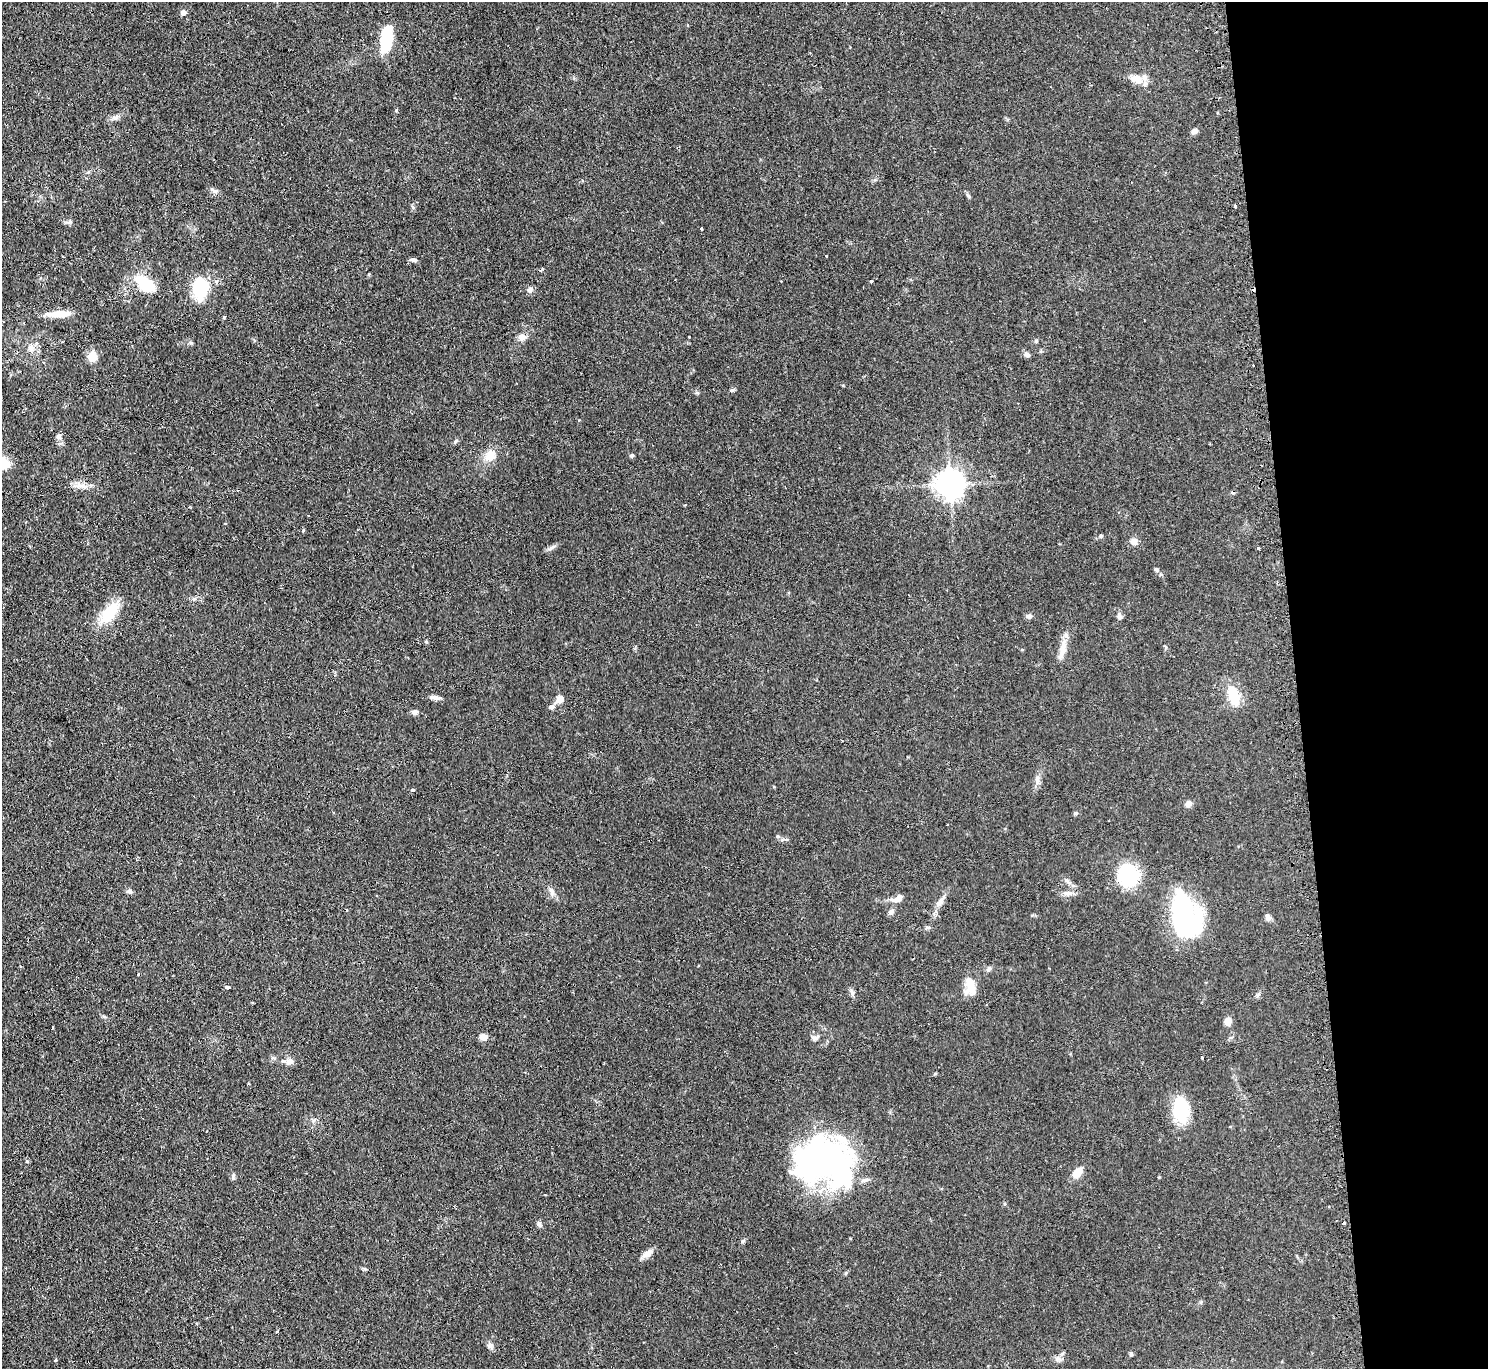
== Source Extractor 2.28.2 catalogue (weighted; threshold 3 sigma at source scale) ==
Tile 6 of 3 x 3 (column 3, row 2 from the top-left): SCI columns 2998-4483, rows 1511-2877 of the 4510 x 4473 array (HDU 1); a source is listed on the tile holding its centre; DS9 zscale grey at full resolution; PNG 1490 x 1371 px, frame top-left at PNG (2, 2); no overlay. Shown black and unused: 13% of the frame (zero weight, under 2 of 3 exposures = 4% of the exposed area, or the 3 px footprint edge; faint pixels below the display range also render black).
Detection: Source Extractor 2.28.2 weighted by HDU 2 'WHT'; one run over the whole footprint, this tile lists its part. Background 0.054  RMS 0.0061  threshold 0.0275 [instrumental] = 3 sigma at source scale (4.5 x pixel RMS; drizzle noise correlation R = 1.50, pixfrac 1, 0.05/0.05 arcsec/px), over >= 5 px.
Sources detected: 97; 4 inside a brighter object's white glare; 7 cosmic-ray / hot-pixel residue — not listed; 1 inside a brighter listed object's ellipse — not listed separately; the other 85 listed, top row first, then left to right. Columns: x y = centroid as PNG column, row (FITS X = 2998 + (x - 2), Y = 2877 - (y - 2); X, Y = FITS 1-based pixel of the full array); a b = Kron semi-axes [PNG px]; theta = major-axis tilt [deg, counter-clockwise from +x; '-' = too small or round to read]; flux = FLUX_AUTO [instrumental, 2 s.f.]
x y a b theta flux
183 12 5 5 - 3.1
386 39 23 9 84 36
1137 79 19 12 -19 6.5
397 110 3 3 - 1.8
116 117 11 5 26 2.1
1194 131 7 6 - 2.4
214 191 12 5 -29 1.8
1235 206 3 3 - 1.4
70 222 6 6 - 1.4
701 229 3 3 - 2.1
826 256 3 3 - 0.93
413 260 8 6 -5 1.5
369 274 5 3 - 0.54
871 281 3 3 - 0.81
216 282 5 4 - 1.6
146 285 19 11 -39 24
201 287 18 13 86 36
530 290 8 7 - 1.8
59 314 28 7 4 10
224 317 3 3 - 0.69
689 337 3 3 - 0.78
522 338 10 9 - 3.1
1036 341 5 5 - 0.7
31 348 10 9 - 3.7
1027 354 8 6 -27 2
92 356 5 5 - 26
59 436 6 6 - 1.7
456 441 6 5 - 1
490 455 16 13 54 7.6
632 456 5 5 - 0.95
6 464 11 9 61 6.5
950 484 9 8 - 720
78 486 15 9 82 3.8
308 515 2 2 - 0.57
1101 536 5 4 - 0.79
1134 541 8 8 - 3.2
552 548 12 4 35 1.8
1258 548 3 3 - 1.2
1157 570 6 5 - 0.97
109 613 30 16 50 17
1029 616 8 6 7 1.8
1119 616 8 6 -86 1.9
1063 649 33 7 78 6.8
435 698 14 5 -10 2.6
1236 698 16 12 81 10
559 699 7 6 - 6.4
551 706 7 5 16 1.8
415 713 7 7 - 1.5
1037 779 14 6 86 2.8
412 790 4 4 - 1.2
1188 804 8 7 - 2.3
1076 813 6 4 42 0.75
1128 875 22 21 - 36
1067 881 15 5 -36 2.1
129 891 6 6 - 1.6
552 891 10 6 -67 2.2
1068 893 13 5 5 2.7
897 898 16 7 26 4.4
940 902 13 7 61 3.3
891 912 9 6 57 1.8
1184 912 43 29 -43 52
1268 917 8 6 -47 2.3
928 928 8 4 1 1.1
989 968 7 5 75 1.3
138 974 4 2 - 0.45
970 984 25 12 79 9.1
228 987 5 3 - 3.7
851 991 9 4 -71 1.4
1258 995 8 3 45 0.98
1228 1021 9 7 66 3.9
483 1037 10 8 -10 2.8
814 1038 8 7 - 2
1202 1057 3 3 - 1.3
288 1062 15 7 -3 3.7
249 1083 3 2 - 0.64
1181 1110 28 18 -86 25
1230 1127 3 3 - 0.98
828 1159 60 49 3 150
1077 1173 12 8 56 6.8
539 1224 8 5 -67 1.5
743 1241 5 5 - 0.78
647 1253 15 8 31 4.2
490 1345 9 7 -64 1.9
1131 1354 5 4 - 0.95
56 1360 3 3 - 1.3
Unlisted compact peaks at least as high as the median listed source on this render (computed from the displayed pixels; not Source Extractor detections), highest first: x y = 233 1177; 194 599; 697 393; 968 196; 413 207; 777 836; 935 1074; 1057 1359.